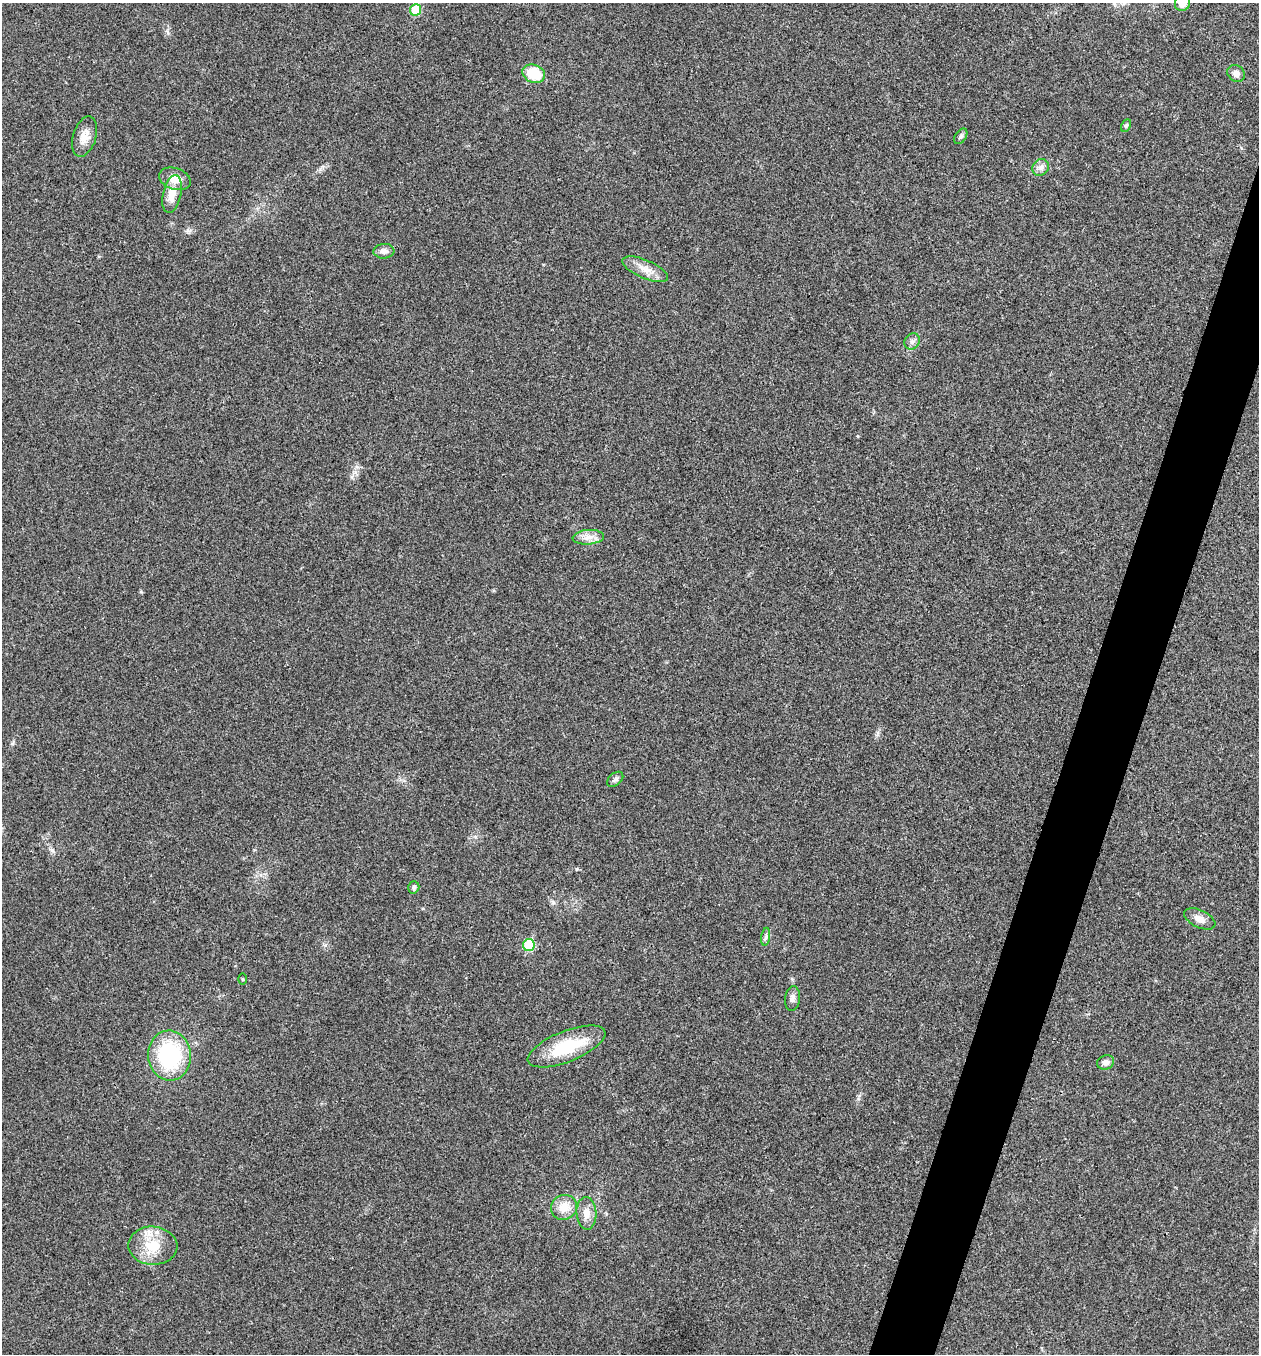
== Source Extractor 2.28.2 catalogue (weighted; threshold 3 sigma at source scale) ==
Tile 10 of 4 x 4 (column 2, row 3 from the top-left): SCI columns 1393-2649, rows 1358-2709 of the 5430 x 5416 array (HDU 1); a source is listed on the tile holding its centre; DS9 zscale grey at full resolution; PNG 1261 x 1356 px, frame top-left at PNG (2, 3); each listed source drawn as its Kron ellipse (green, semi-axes under 4 px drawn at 4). Shown black and unused: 4% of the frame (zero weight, under 3 of 4 exposures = <1% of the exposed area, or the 3 px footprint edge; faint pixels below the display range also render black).
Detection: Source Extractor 2.28.2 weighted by HDU 2 'WHT'; one run over the whole footprint, this tile lists its part. Background 0.0236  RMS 0.0054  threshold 0.0242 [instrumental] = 3 sigma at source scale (4.5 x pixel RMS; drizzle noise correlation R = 1.50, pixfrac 1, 0.05/0.05 arcsec/px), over >= 5 px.
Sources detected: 27; all 27 listed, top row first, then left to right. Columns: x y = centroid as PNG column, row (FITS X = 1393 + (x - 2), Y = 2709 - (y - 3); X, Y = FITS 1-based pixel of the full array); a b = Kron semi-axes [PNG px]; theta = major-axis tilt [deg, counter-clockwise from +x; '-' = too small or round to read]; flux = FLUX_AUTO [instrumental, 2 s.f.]
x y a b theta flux
1182 3 8 7 - 6
415 10 6 5 - 17
1236 73 9 8 - 2.9
534 74 11 9 -20 16
1126 125 7 4 63 0.95
961 136 9 5 55 1.3
84 137 21 11 73 6
1041 167 9 8 - 2.4
175 179 16 10 -18 6.9
172 194 19 9 78 6.7
384 251 10 7 5 2.6
645 269 24 9 -23 6.3
912 341 8 7 - 1.9
588 537 16 7 4 4.2
615 779 9 6 39 1.5
414 887 6 5 - 1.1
1200 919 16 8 -25 4.2
766 937 9 4 81 1.3
529 945 6 5 - 25
242 979 5 3 - 0.54
792 998 12 7 83 2.3
567 1046 41 15 22 27
169 1055 25 21 -85 49
1106 1062 8 7 - 2.5
564 1207 13 12 - 7.6
586 1213 16 10 -87 5.3
153 1246 24 19 -3 15
Isophote crosses this tile's border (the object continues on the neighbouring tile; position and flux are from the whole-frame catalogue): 1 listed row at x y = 1182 3
Unlisted compact peaks at least as high as the median listed source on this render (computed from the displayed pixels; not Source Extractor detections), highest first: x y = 320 169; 577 869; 141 592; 52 850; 12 743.